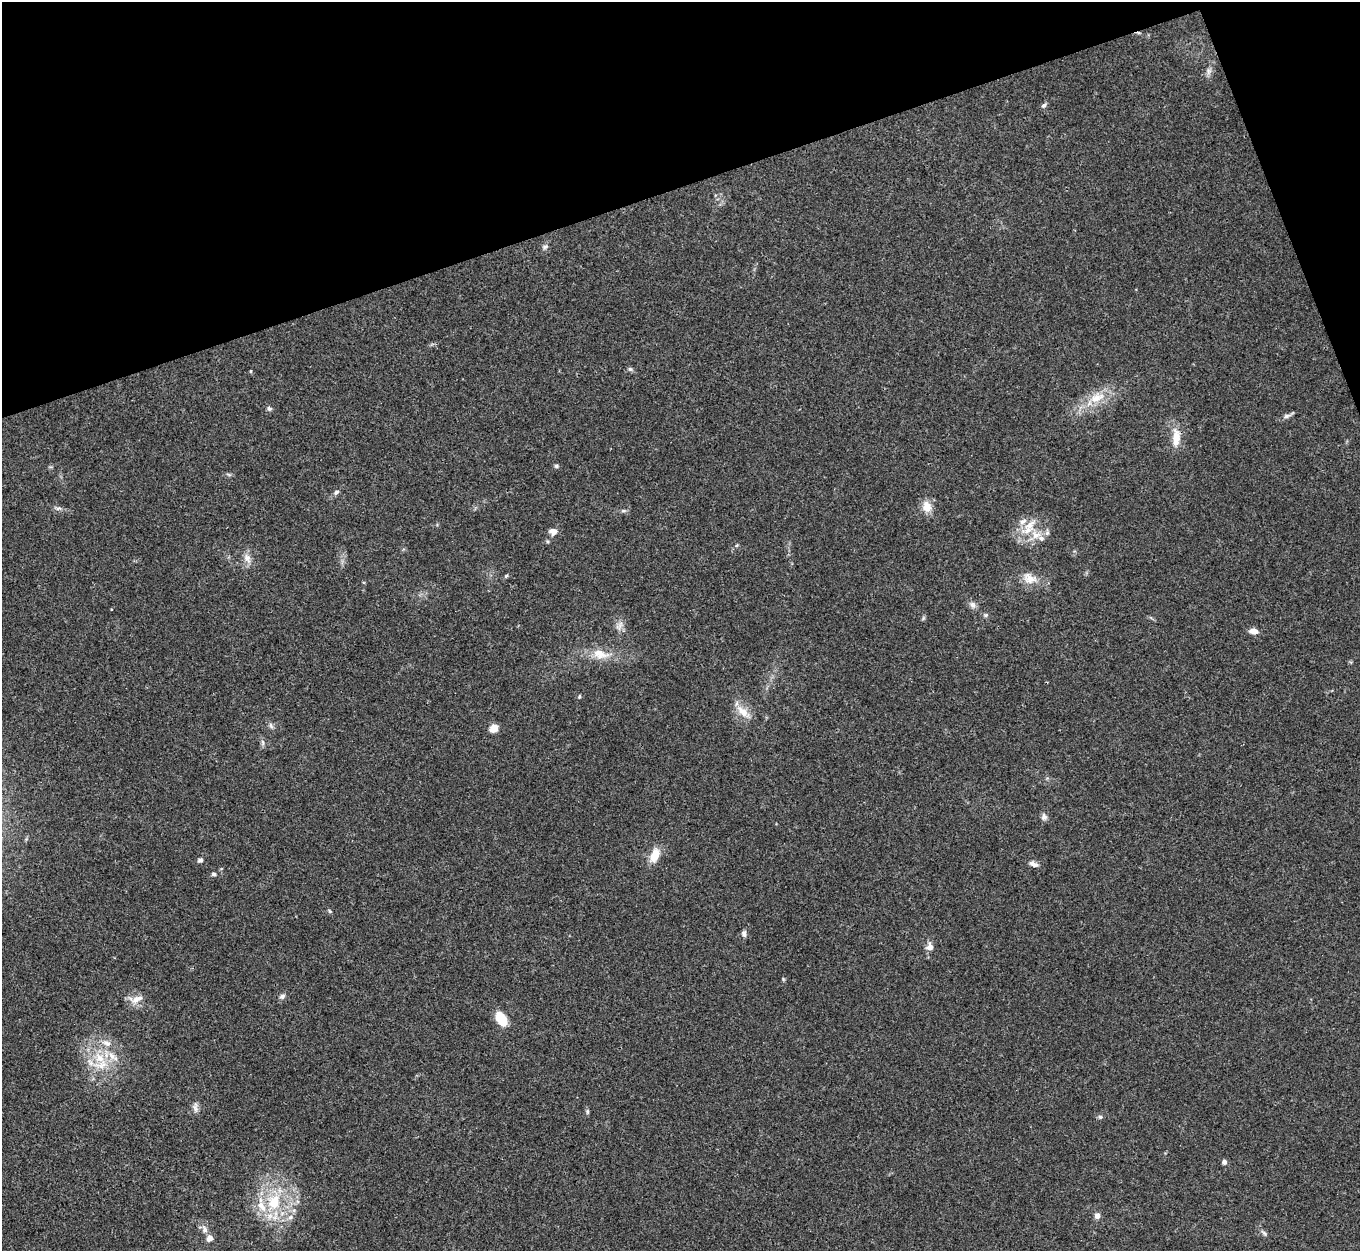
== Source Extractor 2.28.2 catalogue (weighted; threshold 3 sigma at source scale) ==
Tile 3 of 4 x 4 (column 3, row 1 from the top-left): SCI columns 2729-4086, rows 4032-5280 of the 5454 x 5439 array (HDU 1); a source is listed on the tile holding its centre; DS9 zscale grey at full resolution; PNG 1362 x 1253 px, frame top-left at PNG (2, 2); no overlay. Shown black and unused: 17% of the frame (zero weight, under 3 of 4 exposures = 1% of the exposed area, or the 3 px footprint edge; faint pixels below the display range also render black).
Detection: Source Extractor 2.28.2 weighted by HDU 2 'WHT'; one run over the whole footprint, this tile lists its part. Background 0.0606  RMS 0.0052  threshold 0.0236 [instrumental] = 3 sigma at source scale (4.5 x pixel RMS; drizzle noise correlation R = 1.50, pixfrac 1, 0.05/0.05 arcsec/px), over >= 5 px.
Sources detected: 60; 6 inside a brighter listed object's ellipse — not listed separately; the other 54 listed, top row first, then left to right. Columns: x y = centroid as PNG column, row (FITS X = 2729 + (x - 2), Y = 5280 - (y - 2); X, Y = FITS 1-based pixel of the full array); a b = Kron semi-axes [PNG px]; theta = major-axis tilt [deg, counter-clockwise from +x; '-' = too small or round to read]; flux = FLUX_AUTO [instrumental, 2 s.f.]
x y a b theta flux
1208 71 10 4 82 1.7
1044 105 8 5 44 1.3
545 247 9 5 31 1.3
630 369 6 6 - 0.96
251 371 5 3 - 0.43
1097 398 25 12 20 11
269 409 6 5 - 1.1
1287 416 9 6 19 1.7
1176 438 25 10 89 8.1
556 466 5 5 - 0.84
229 475 6 4 -19 0.8
336 492 8 5 37 1.4
927 507 15 11 -71 5.9
58 508 8 4 0 1.2
623 511 6 4 0 0.91
1029 525 20 10 36 8.2
553 531 9 7 0 3.1
1036 535 13 11 -34 6.1
737 545 5 3 - 0.56
247 558 13 9 -63 3.6
506 576 6 4 45 0.7
1029 578 21 14 -21 7.3
973 605 10 7 -58 2.1
985 615 6 5 - 0.94
619 626 14 8 55 2.9
1253 631 8 6 -7 4.4
600 654 23 12 -17 9.1
743 711 20 10 -44 6.7
271 726 9 5 -64 1.4
494 728 5 5 - 19
263 742 9 4 -89 1.2
1044 817 9 7 -87 1.9
655 856 18 10 69 7.8
200 860 6 5 - 1.1
1034 864 13 6 -20 2.2
213 874 6 5 - 0.93
330 911 5 4 - 0.63
744 933 8 5 -76 1.7
929 947 8 7 - 3.6
282 996 8 6 29 1.5
137 999 17 8 28 4.6
501 1019 13 7 -57 16
107 1043 14 8 -19 4.1
101 1065 25 12 13 11
195 1109 14 4 -75 1.8
587 1111 8 4 82 0.84
1100 1117 6 5 - 1
1224 1162 6 5 - 1.5
274 1202 22 18 72 22
1097 1216 6 6 - 2.5
290 1217 8 6 22 1.9
204 1229 11 8 -74 2.5
1264 1233 9 4 -46 1.2
210 1238 7 7 - 3.1
Unlisted compact peaks at least as high as the median listed source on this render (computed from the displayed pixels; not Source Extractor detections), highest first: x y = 783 979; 579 697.